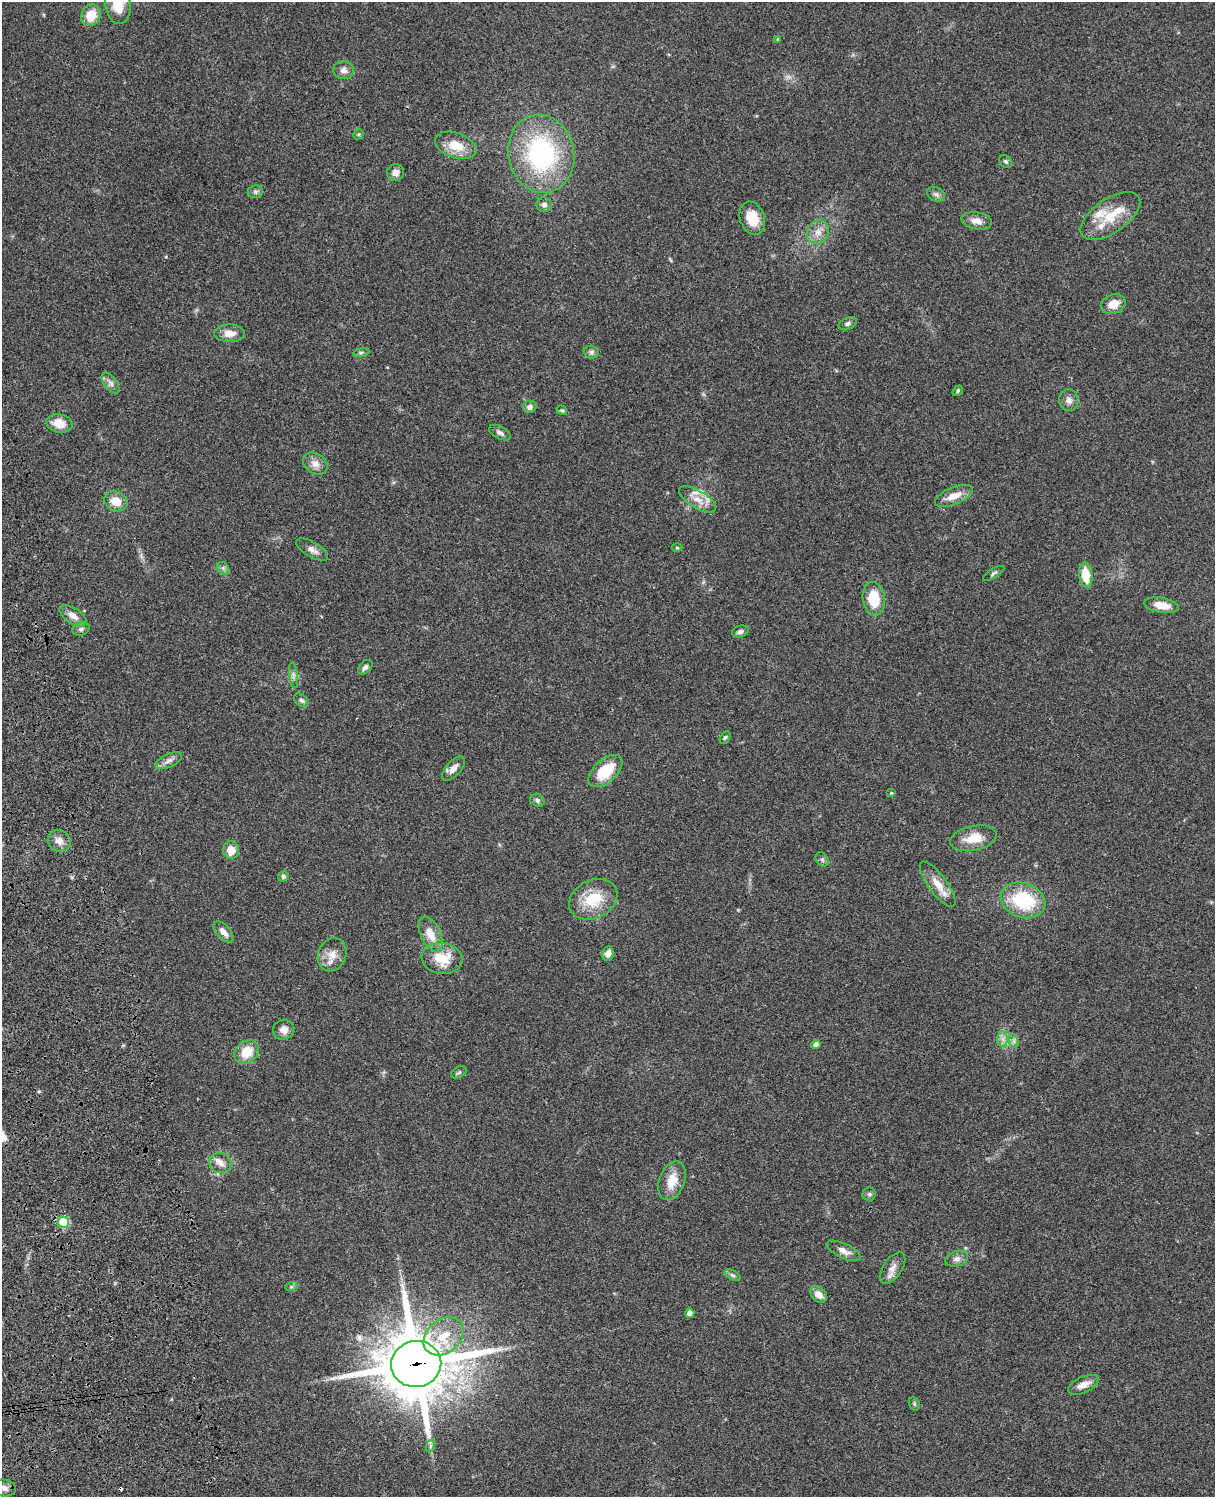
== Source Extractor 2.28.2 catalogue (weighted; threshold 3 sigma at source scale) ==
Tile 7 of 4 x 3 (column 3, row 2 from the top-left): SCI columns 2546-3758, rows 1773-3267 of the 5088 x 4926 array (HDU 1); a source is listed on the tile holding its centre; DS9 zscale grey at full resolution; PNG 1217 x 1499 px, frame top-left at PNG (2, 2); each listed source drawn as its Kron ellipse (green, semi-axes under 4 px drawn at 4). Shown black and unused: <1% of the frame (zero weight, under 3 of 4 exposures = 6% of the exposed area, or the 3 px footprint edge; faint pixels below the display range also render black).
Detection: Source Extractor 2.28.2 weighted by HDU 2 'WHT'; one run over the whole footprint, this tile lists its part. Background 0.0871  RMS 0.0061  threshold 0.0272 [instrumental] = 3 sigma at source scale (4.5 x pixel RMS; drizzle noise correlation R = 1.50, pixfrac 1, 0.05/0.05 arcsec/px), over >= 5 px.
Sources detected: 95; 1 too faint to see at this stretch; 1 cosmic-ray / hot-pixel residue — neither listed nor drawn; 6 inside a brighter listed object's ellipse — not listed separately; the other 87 listed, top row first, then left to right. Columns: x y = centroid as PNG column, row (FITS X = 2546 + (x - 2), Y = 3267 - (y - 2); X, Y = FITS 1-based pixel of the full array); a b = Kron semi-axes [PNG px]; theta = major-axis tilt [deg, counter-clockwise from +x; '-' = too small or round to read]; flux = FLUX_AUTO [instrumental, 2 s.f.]
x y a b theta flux
118 5 19 12 -81 14
91 15 11 9 62 11
778 39 4 3 - 0.75
344 70 10 9 - 3.3
358 134 5 4 - 0.71
456 145 21 12 -19 12
541 154 39 33 -78 89
1006 162 7 5 -43 1.3
396 173 8 8 - 4
255 192 7 6 - 1.6
936 194 9 7 -29 2
544 205 7 7 - 2.5
1110 216 34 17 34 18
752 218 17 12 -70 12
977 221 15 8 -11 4.6
818 232 12 10 58 5.5
1113 304 12 9 21 7.7
848 324 9 6 25 1.7
229 333 15 8 -1 5.9
361 352 8 4 9 1.1
591 352 8 6 -2 1.7
111 383 12 6 -53 2.6
958 391 5 4 - 0.96
1069 400 11 9 -81 3.4
530 407 7 6 - 2.2
562 410 5 4 - 0.84
59 423 13 9 -11 8.8
500 433 12 6 -27 2.1
315 464 13 10 -34 4.8
954 496 20 8 23 7.8
697 499 21 8 -31 7.1
116 501 12 9 -26 8.6
677 548 5 3 - 0.59
312 550 18 7 -30 3.6
223 568 7 5 -46 1.5
994 573 12 4 32 1.4
1086 575 12 6 -82 14
874 599 16 11 -82 17
1161 605 17 7 -9 8.4
73 616 15 7 -33 4.5
81 629 9 6 19 1.7
740 631 8 5 17 1.9
365 667 8 5 44 2
293 675 13 4 -83 1.8
301 700 8 5 -42 1.7
725 737 7 4 61 0.94
169 760 14 6 25 3.2
453 769 15 7 48 4.1
605 771 20 11 42 19
891 793 5 4 - 0.66
537 800 7 6 - 1.6
974 838 24 12 11 11
59 841 11 10 - 4.9
231 850 9 8 - 7.3
822 859 8 6 -53 1.2
283 876 5 5 - 1.6
938 884 27 9 -53 8.9
593 899 25 19 27 21
1023 900 23 17 -20 37
223 932 13 7 -47 4
431 934 18 10 -64 8.6
608 954 7 5 79 4.2
332 955 17 14 67 7.3
442 958 20 15 -7 16
284 1030 10 10 - 4.1
1003 1039 8 5 -89 2.3
1014 1041 7 4 -72 1.4
816 1044 5 4 - 3.1
247 1052 13 10 41 12
459 1072 8 5 29 1.1
220 1163 11 10 - 4.1
672 1181 20 12 70 11
869 1194 7 6 - 1.3
63 1222 5 5 - 37
844 1251 18 7 -25 4.3
957 1259 12 7 17 2.9
892 1268 18 9 55 4.7
732 1275 9 4 -27 1.4
291 1287 6 4 19 0.97
819 1294 9 7 -41 6.1
690 1313 4 4 - 3.4
444 1336 22 16 41 15
416 1364 25 23 7 4400
1083 1385 16 8 26 5.4
914 1404 7 5 -69 0.96
430 1446 7 4 71 1.1
4 1488 12 8 -7 3.1
Overlapping masked pixels (flux is a lower limit): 1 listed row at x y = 416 1364
Isophote crosses this tile's border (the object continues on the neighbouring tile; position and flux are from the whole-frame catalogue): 2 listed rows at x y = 118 5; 4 1488